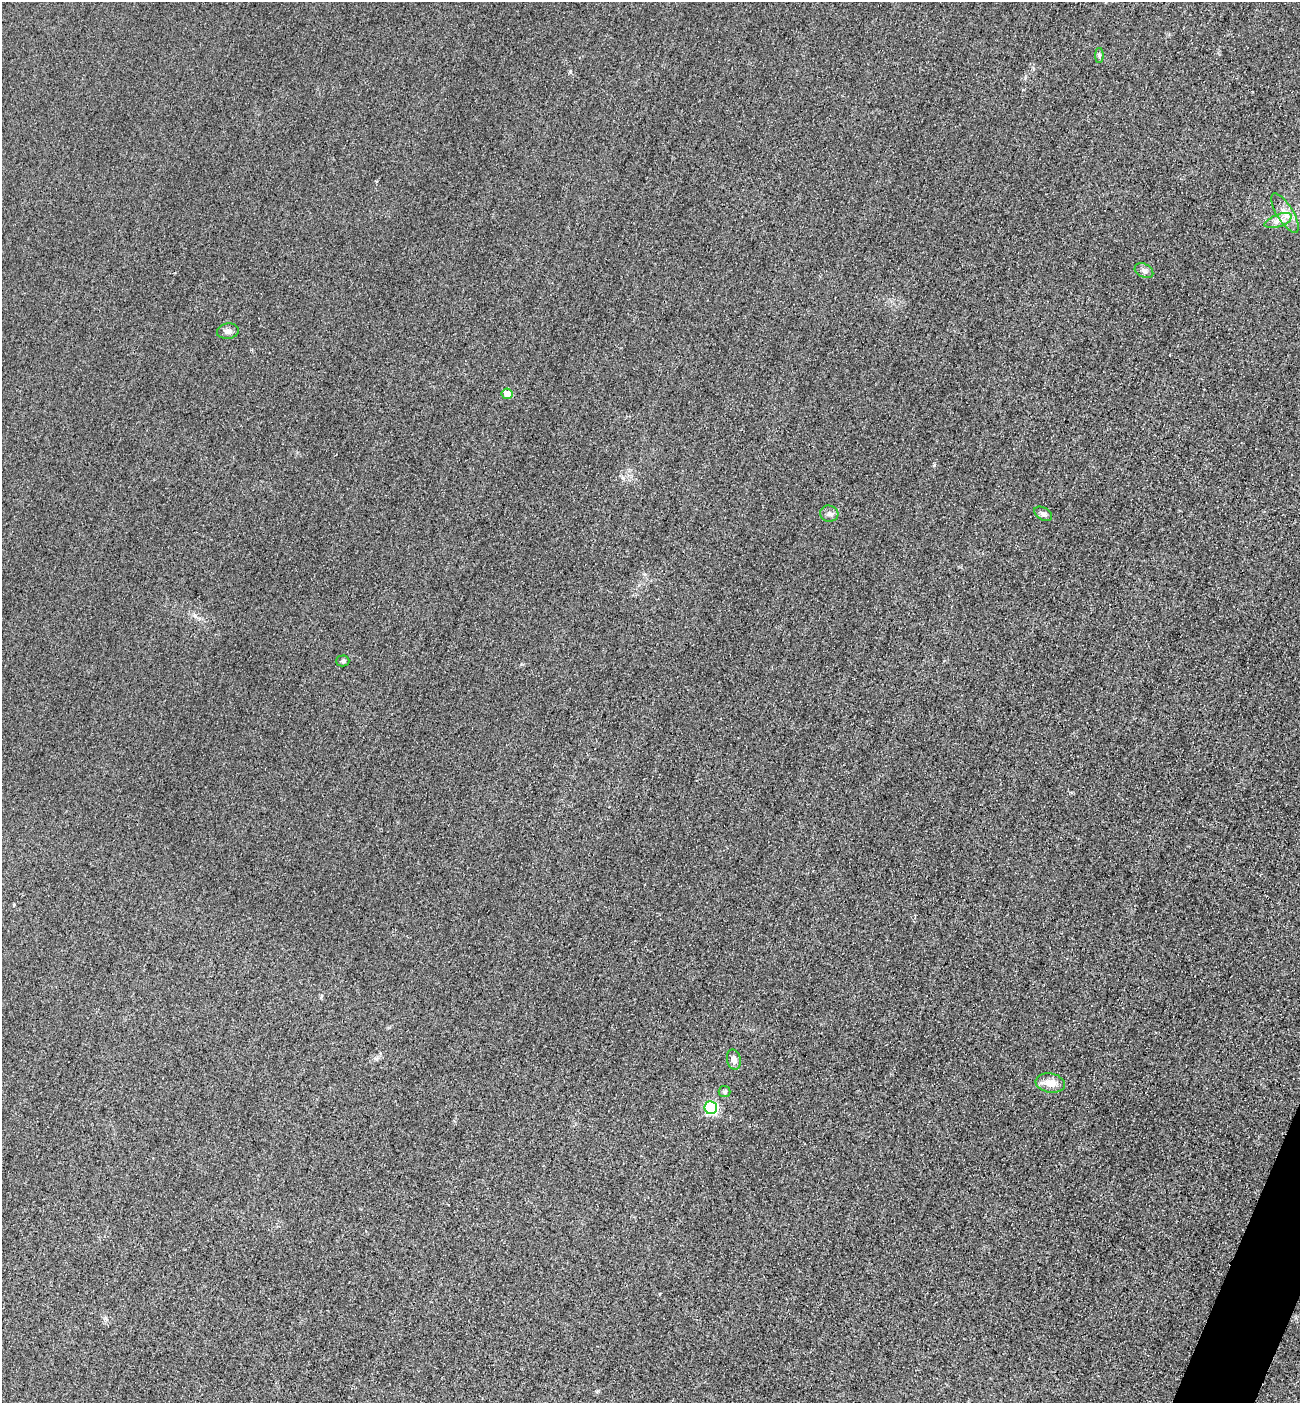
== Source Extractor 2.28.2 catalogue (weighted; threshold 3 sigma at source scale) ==
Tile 6 of 4 x 4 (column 2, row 2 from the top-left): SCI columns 1603-2900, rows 2828-4228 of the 5667 x 5654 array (HDU 1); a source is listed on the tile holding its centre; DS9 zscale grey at full resolution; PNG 1302 x 1405 px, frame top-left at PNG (2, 2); each listed source drawn as its Kron ellipse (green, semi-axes under 4 px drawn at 4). Shown black and unused: <1% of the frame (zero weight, under 3 of 4 exposures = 3% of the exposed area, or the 3 px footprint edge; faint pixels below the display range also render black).
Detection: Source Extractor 2.28.2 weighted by HDU 2 'WHT'; one run over the whole footprint, this tile lists its part. Background 0.0584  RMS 0.017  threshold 0.0756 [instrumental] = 3 sigma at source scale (4.5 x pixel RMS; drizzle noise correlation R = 1.50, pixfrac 1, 0.05/0.05 arcsec/px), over >= 5 px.
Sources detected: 13; all 13 listed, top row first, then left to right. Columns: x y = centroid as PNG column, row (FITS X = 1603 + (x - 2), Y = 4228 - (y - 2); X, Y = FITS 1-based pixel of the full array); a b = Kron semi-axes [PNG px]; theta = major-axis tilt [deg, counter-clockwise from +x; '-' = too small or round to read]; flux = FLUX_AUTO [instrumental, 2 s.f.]
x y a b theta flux
1099 55 7 4 -90 3
1285 213 22 8 -59 18
1278 221 14 6 20 9.7
1144 271 10 6 -28 5.4
228 331 11 7 9 6.8
507 394 5 5 - 18
829 514 9 8 - 6.2
1043 514 10 6 -32 5
343 661 6 5 - 3.2
734 1060 10 7 -78 9.1
1050 1083 15 9 -9 18
724 1092 6 5 - 3.1
711 1108 6 6 - 220